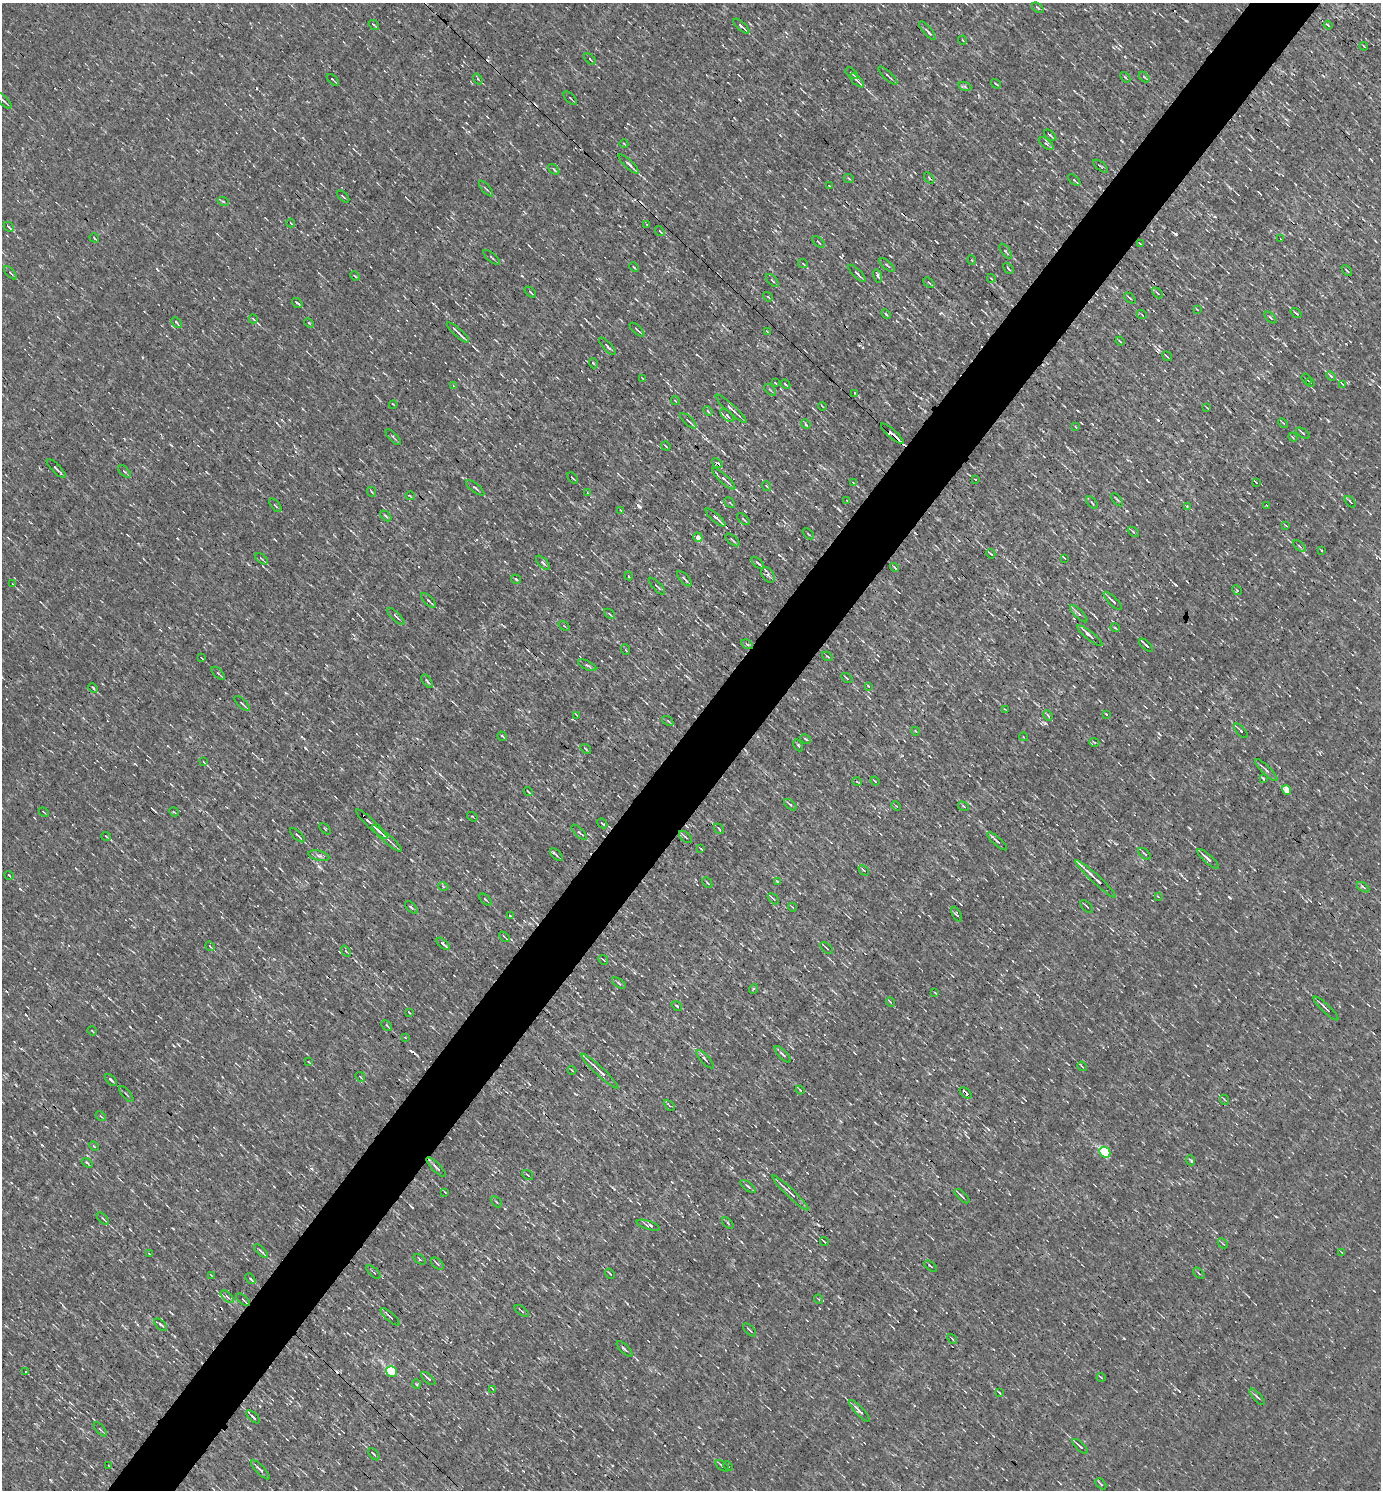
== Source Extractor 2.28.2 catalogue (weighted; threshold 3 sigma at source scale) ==
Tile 10 of 4 x 4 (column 2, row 3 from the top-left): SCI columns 1673-3051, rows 1489-2976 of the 5958 x 5952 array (HDU 1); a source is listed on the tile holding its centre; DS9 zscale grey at full resolution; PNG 1383 x 1492 px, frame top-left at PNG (2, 3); each listed source drawn as its Kron ellipse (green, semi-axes under 4 px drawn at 4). Shown black and unused: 5% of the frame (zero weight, under 3 of 4 exposures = <1% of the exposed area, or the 3 px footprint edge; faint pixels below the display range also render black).
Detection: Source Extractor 2.28.2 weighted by HDU 2 'WHT'; one run over the whole footprint, this tile lists its part. Background 8.66e-04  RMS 0.049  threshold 0.221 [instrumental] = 3 sigma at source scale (4.5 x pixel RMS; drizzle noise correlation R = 1.50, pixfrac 1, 0.05/0.05 arcsec/px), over >= 5 px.
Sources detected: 320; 11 cosmic-ray / hot-pixel residue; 1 long thin detection or spike segment (spike, bleed or trail) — neither listed nor drawn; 2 inside a brighter listed object's ellipse — not listed separately; the other 306 listed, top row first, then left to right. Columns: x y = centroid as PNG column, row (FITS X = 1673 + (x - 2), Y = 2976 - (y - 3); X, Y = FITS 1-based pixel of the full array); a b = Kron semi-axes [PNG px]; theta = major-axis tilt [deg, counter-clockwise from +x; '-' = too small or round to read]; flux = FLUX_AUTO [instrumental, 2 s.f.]
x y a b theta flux
1038 8 6 3 -36 5.8
374 25 6 2 -40 5.3
1328 25 4 2 - 6.5
741 26 10 3 -42 15
927 31 11 3 -49 13
962 40 4 3 - 3.9
1364 46 4 2 - 3.7
590 59 7 3 -45 6
852 73 7 2 -40 6.8
888 76 12 3 -43 9.3
1125 77 6 2 -49 7.1
1144 77 6 3 -45 6.1
478 79 6 3 -54 5.5
333 80 7 2 -42 7.6
857 80 9 4 -45 13
996 84 5 3 - 5
965 87 7 4 -20 7.9
570 98 8 2 -45 6.6
4 101 10 3 -44 10
1050 135 7 2 -43 7.5
624 144 4 2 - 4.6
1046 144 8 4 -40 12
629 164 13 3 -43 25
1101 166 8 2 -39 5.7
554 169 6 3 -45 8.7
929 178 6 3 -53 5.3
849 179 5 3 - 4.8
1074 180 7 3 -41 8.4
829 185 4 2 - 4.3
486 189 10 2 -49 6.8
343 197 7 2 -45 5.5
223 201 5 3 - 6.5
291 223 4 2 - 4
647 225 3 3 - 4.2
9 227 5 3 - 6.9
660 231 5 3 - 4.6
94 238 5 2 - 4.1
1281 239 3 2 - 3.3
818 242 7 2 -40 4.9
1140 244 4 2 - 4.4
1006 251 9 2 -54 5.5
492 258 10 2 -41 5.4
971 260 5 3 - 4.4
803 264 5 3 - 4.6
887 265 9 3 -41 6.4
634 267 5 3 - 4.2
1008 269 6 2 -50 4.9
1347 270 6 2 -44 4.6
10 273 8 4 -47 8
857 273 11 3 -45 12
355 276 5 3 - 5.9
878 276 7 3 -78 9.8
991 278 4 3 - 4.2
772 280 8 3 -45 8.6
929 283 6 3 -41 7.8
530 292 7 3 -42 6
1157 293 6 2 -45 4.9
768 297 5 3 - 4.5
1130 298 6 2 -45 6.7
297 303 6 2 -38 6.9
1197 309 3 2 - 3.1
1296 313 6 3 -37 6.5
886 314 5 3 - 4.9
1142 315 5 3 - 4.6
1271 318 7 3 -45 6.6
253 319 4 3 - 6
177 323 6 3 -46 6.2
309 323 5 3 - 4.4
637 330 9 2 -42 6.4
767 331 4 2 - 3.5
458 332 14 3 -42 20
1120 341 4 3 - 4.6
607 346 11 3 -47 8.9
1167 356 5 2 - 5.2
593 363 5 3 - 4.3
1331 376 5 4 - 8
642 378 3 2 - 3.4
1306 379 6 2 -54 3.4
1310 382 5 2 - 4
775 383 3 2 - 5.1
786 384 5 3 - 7.7
1342 384 3 2 - 3.5
454 386 4 2 - 4
770 390 7 2 -44 5
855 393 4 3 - 4.9
675 401 4 2 - 3.6
393 404 4 2 - 3.6
822 406 4 2 - 4.8
1207 408 3 2 - 3.4
731 409 20 3 -42 29
708 411 5 3 - 6
727 416 8 4 -42 11
688 421 10 3 -43 17
1283 423 6 3 -44 5.9
806 424 5 4 - 8.5
1076 427 4 2 - 3.1
1303 433 8 3 -34 5.6
892 434 14 2 -41 63
393 437 10 3 -46 7.6
1293 437 5 4 - 6.2
666 446 5 2 - 3.7
717 463 6 3 -38 30
56 469 13 3 -44 13
124 471 7 4 -44 7.1
573 478 6 2 -44 8.8
724 479 15 4 -42 22
975 479 3 2 - 3.3
1256 482 4 2 - 3.4
853 483 4 2 - 4
766 486 5 3 - 4.6
475 488 11 2 -39 7.8
372 492 5 3 - 4.2
587 493 4 3 - 4.5
410 496 4 2 - 4.5
1117 500 8 2 -50 6
847 501 4 2 - 4.9
1350 502 7 2 -48 6.6
730 503 6 3 -46 5.3
1092 503 7 2 -50 5.3
275 505 8 3 -49 6.9
1187 506 3 3 - 4.3
1267 506 4 2 - 4.4
621 510 4 2 - 4.2
386 516 6 3 -45 7.9
715 517 12 3 -42 20
743 519 7 3 -41 6.5
1286 526 4 2 - 3.4
1133 532 6 3 -40 7.5
808 534 6 2 -45 4.6
698 537 5 4 - 45
732 540 8 2 -40 5.5
1300 546 7 2 -41 6.1
1322 550 3 2 - 4.6
991 554 5 2 - 6.1
1064 558 3 2 - 4.1
262 559 7 3 -36 6.4
543 563 9 4 -45 13
758 563 7 3 -41 11
894 567 5 2 - 5.7
768 575 9 6 -56 13
629 576 4 3 - 8.7
516 579 5 3 - 5.7
684 579 10 3 -47 14
13 584 4 2 - 3.3
657 586 11 3 -47 7.7
1237 590 5 4 - 5.5
429 601 10 3 -45 9.4
1113 601 12 3 -44 14
610 614 6 3 -42 5.6
1079 614 11 3 -45 12
396 616 11 4 -44 11
564 626 6 3 -37 4.7
1115 628 5 3 - 4.1
1090 636 15 4 -39 22
747 644 6 4 -32 8.6
1146 645 8 2 -43 20
626 650 5 3 - 4.5
827 656 6 3 -36 5.5
202 658 3 2 - 3.5
587 665 10 4 -26 10
218 673 8 2 -45 7.8
847 678 6 2 -35 4.7
427 681 8 3 -54 7.7
869 686 3 2 - 5.4
93 688 5 3 - 5.5
242 704 10 2 -44 7
1005 709 3 2 - 2.9
1106 714 4 3 - 3.5
576 715 3 2 - 4.7
1048 715 5 4 - 7.9
668 721 6 3 -36 7
915 731 4 2 - 3.7
1241 731 9 3 -48 9.3
502 736 5 2 - 6.1
1024 737 4 3 - 3.6
805 739 6 3 -29 5.5
1094 742 5 3 - 4.8
798 745 6 3 -62 7.1
586 749 6 3 -36 4.3
204 762 4 2 - 3.7
1266 770 15 4 -44 15
1263 779 4 2 - 5.1
875 781 4 2 - 4.3
857 782 5 3 - 4.3
1286 790 5 4 - 58
528 792 4 2 - 5.5
790 805 7 3 -41 7.8
896 806 5 3 - 4.5
963 806 6 3 -33 5.4
44 812 5 2 - 3.6
174 812 5 3 - 5
472 817 6 2 -35 4.7
602 823 5 2 - 5.9
372 824 21 2 -43 57
325 829 7 2 -45 4.3
719 829 6 3 -54 5.7
579 832 10 3 -44 8.2
297 835 9 3 -42 9.3
106 836 5 3 - 4.1
685 837 8 2 -40 7
387 839 20 2 -42 19
997 841 12 3 -42 11
701 849 4 2 - 3.6
1145 854 7 3 -40 6.7
556 855 8 3 -45 8.2
319 856 10 5 -12 15
1208 859 14 3 -42 29
864 870 6 2 -45 4.7
9 875 5 3 - 5.2
1096 879 27 3 -43 43
777 881 4 3 - 4.1
707 883 6 3 -49 5.3
443 886 5 3 - 4.3
1363 887 7 3 -33 7.5
1158 896 4 2 - 3.8
773 899 6 2 -45 4.9
486 900 7 2 -45 6.4
1087 906 8 2 -46 6.5
411 907 8 3 -45 7.2
792 907 4 3 - 3.5
957 914 8 4 -64 9.3
510 916 4 2 - 5.7
504 937 6 2 -47 5.7
443 944 8 2 -43 13
210 946 5 3 - 5.3
827 948 8 2 -40 5.8
346 951 6 3 -52 5.8
603 960 5 2 - 3.9
619 983 8 3 -35 6.6
753 989 5 3 - 5.1
935 993 4 2 - 3.4
891 1002 5 4 - 6.6
677 1006 6 3 -37 5.3
1326 1008 16 3 -43 14
409 1012 4 3 - 3.4
387 1026 6 3 -46 6
92 1031 5 2 - 4.3
405 1037 4 2 - 3
783 1054 10 4 -46 11
705 1059 12 3 -47 11
309 1062 3 2 - 3.5
1082 1066 5 3 - 4.9
572 1070 4 2 - 3.9
600 1071 25 3 -43 43
360 1077 5 2 - 2.9
111 1080 7 3 -44 11
800 1090 4 2 - 4.4
966 1093 7 3 -43 27
126 1094 9 2 -49 5.5
1225 1100 5 3 - 4.3
669 1105 6 3 -46 5.6
101 1116 6 2 -45 4
94 1146 5 3 - 4.8
1105 1152 6 5 - 350
1191 1160 5 3 - 5.7
87 1163 6 3 -37 5.8
436 1167 13 4 -45 13
528 1175 6 3 -36 5.5
748 1186 9 4 -39 9.6
445 1192 3 2 - 4.7
790 1193 25 3 -44 35
962 1196 9 3 -43 9.2
496 1202 6 2 -45 4.9
103 1218 7 3 -44 9.3
728 1223 7 2 -45 5.8
648 1225 12 4 -17 12
824 1241 4 2 - 6.1
1223 1243 5 3 - 4.6
261 1251 9 3 -44 8.9
1342 1253 4 2 - 3.9
149 1254 3 2 - 4
420 1259 7 4 -34 6.6
437 1264 7 4 -41 9.6
931 1266 7 2 -35 4.6
373 1272 9 2 -43 4.9
1199 1273 7 2 -45 4.7
610 1274 5 2 - 5.8
211 1276 4 2 - 3.5
250 1279 6 3 -50 8.6
227 1297 8 3 -44 8.8
818 1299 5 3 - 3.8
243 1300 8 2 -39 5.4
522 1311 8 2 -35 6
390 1317 12 3 -42 10
161 1325 8 2 -44 9.7
749 1330 8 2 -45 5.5
952 1339 6 3 -52 5.5
625 1349 10 2 -44 9.6
26 1371 4 3 - 8.4
392 1371 6 5 - 230
1101 1377 4 3 - 3.9
428 1378 9 3 -42 13
417 1384 5 3 - 4.8
493 1389 4 2 - 3.6
999 1393 4 3 - 4.5
1257 1397 10 3 -48 9.1
859 1411 14 3 -46 22
253 1417 8 2 -44 12
100 1429 9 3 -49 6.9
1080 1446 10 3 -43 13
374 1454 7 3 -50 7.6
109 1466 3 2 - 3.6
722 1466 7 4 -39 8.5
728 1466 5 3 - 5
260 1470 13 3 -46 15
1101 1484 6 2 -45 6.3
Overlapping masked pixels (flux is a lower limit): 4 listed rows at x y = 892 434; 717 463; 1096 879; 966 1093
Isophote crosses this tile's border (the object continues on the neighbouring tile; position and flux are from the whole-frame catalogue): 1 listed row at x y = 4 101
Unlisted compact peaks at least as high as the median listed source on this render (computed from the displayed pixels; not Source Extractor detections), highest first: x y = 1176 234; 639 506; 1229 897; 305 748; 779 555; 1176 585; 157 269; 42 1145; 1124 1338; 412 1207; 20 889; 941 313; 311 1169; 50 1480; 1127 511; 522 276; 1346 344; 206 472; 1186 21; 349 1308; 171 445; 411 860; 988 1129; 840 510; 841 257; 1354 600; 440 774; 1078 411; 921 398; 614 1189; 130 1027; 135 764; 1125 57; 1179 1391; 1122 141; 764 1175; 613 993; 1190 828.